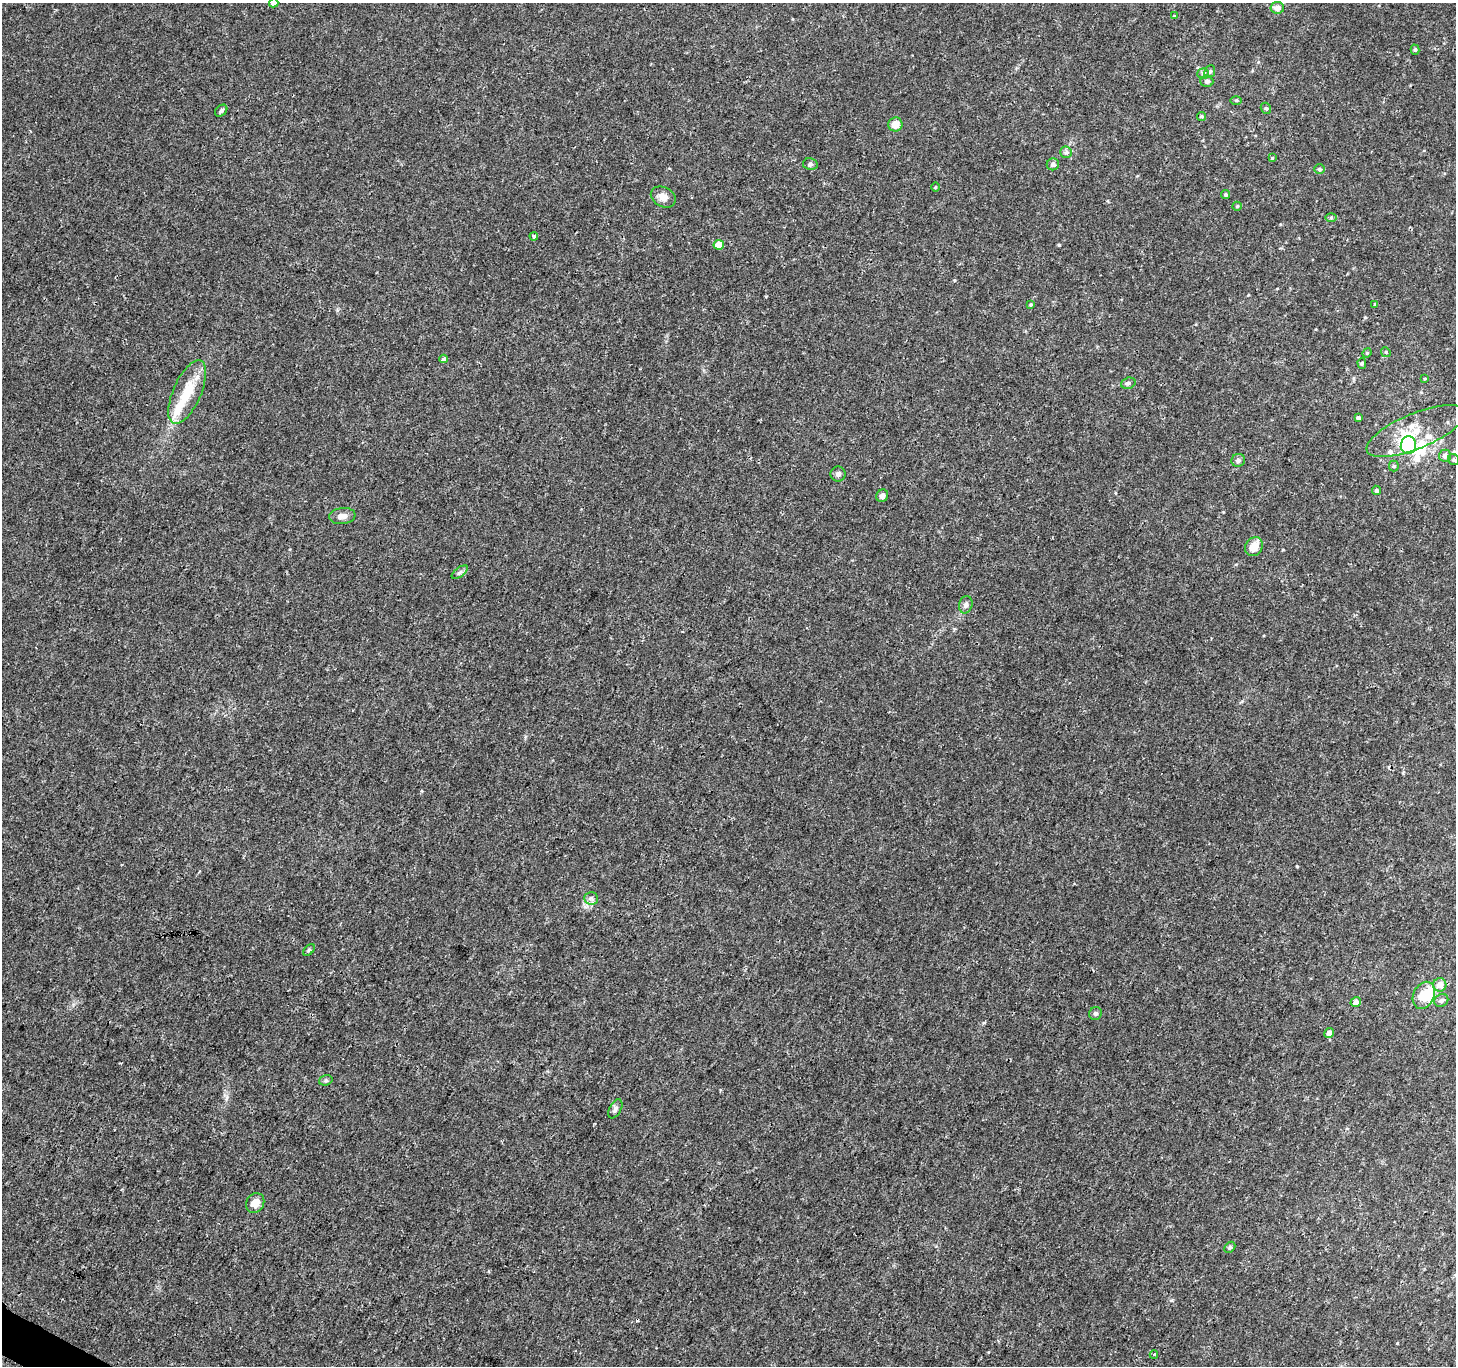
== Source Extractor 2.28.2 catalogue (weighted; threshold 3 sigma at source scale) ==
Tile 7 of 4 x 4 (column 3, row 2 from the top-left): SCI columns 2913-4366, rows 2924-4287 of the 5829 x 5913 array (HDU 1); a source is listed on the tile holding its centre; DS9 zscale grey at full resolution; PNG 1458 x 1368 px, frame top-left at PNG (2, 3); each listed source drawn as its Kron ellipse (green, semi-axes under 4 px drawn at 4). Shown black and unused: <1% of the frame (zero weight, under 3 of 4 exposures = <1% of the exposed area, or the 3 px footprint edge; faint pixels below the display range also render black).
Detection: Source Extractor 2.28.2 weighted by HDU 2 'WHT'; one run over the whole footprint, this tile lists its part. Background 0.00503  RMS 0.0022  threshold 0.0099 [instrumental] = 3 sigma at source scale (4.5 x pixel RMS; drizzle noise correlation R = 1.50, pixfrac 1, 0.0396/0.0396 arcsec/px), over >= 5 px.
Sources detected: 71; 5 inside a brighter object's white glare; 1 cosmic-ray / hot-pixel residue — neither listed nor drawn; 5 inside a brighter listed object's ellipse — not listed separately; the other 60 listed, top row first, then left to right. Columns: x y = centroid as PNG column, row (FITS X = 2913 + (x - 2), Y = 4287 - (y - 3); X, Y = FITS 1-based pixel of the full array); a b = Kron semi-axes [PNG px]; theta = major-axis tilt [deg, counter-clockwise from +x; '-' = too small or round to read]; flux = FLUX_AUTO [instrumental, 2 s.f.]
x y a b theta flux
274 3 5 4 - 0.99
1277 8 7 6 - 1.6
1174 16 4 3 - 0.22
1415 50 5 4 - 0.32
1210 72 7 5 66 0.38
1203 74 6 5 - 0.38
1207 81 6 6 - 0.62
1236 100 5 3 - 0.25
1266 108 6 5 - 0.39
221 111 7 5 42 0.56
1202 116 4 4 - 0.32
895 124 7 7 - 2.1
1066 152 6 5 - 0.48
1272 158 4 4 - 0.21
810 164 7 5 -11 0.48
1053 164 6 6 - 0.68
1319 169 5 5 - 0.33
935 187 5 3 - 0.18
1226 195 4 4 - 0.32
663 197 13 9 -27 1.6
1237 206 5 4 - 0.24
1331 218 6 4 -1 0.32
534 236 4 3 - 0.39
719 245 5 5 - 3.8
1031 304 4 3 - 0.22
1375 304 4 4 - 0.23
1386 352 5 4 - 0.26
1367 353 5 4 - 0.23
444 359 4 3 - 1.3
1362 363 5 4 - 0.28
1425 379 4 3 - 0.18
1128 383 7 5 18 0.52
187 392 34 14 66 6.9
1358 418 4 4 - 0.46
1416 431 53 18 22 7.7
1408 445 9 7 77 13
1445 456 6 6 - 1
1238 460 7 6 - 0.74
1454 460 6 5 - 0.38
1394 466 5 5 - 0.3
838 474 7 7 - 0.67
1376 490 4 4 - 0.42
882 496 6 5 - 0.85
342 516 13 8 7 1.3
1254 547 10 8 55 2.4
460 572 9 4 36 0.54
966 605 9 6 77 0.74
591 898 7 6 - 0.59
309 950 7 4 45 0.33
1440 985 7 6 - 1.9
1424 995 14 10 64 5.1
1441 1000 7 6 - 0.59
1356 1002 5 4 - 1.4
1095 1013 7 6 - 0.51
1329 1033 5 5 - 1.1
326 1080 7 5 18 0.4
615 1109 10 6 61 0.7
255 1203 10 8 60 2
1230 1247 6 4 45 0.35
1154 1354 4 3 - 0.43
Isophote crosses this tile's border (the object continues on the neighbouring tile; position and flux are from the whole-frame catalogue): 1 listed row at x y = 274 3
Unlisted compact peaks at least as high as the median listed source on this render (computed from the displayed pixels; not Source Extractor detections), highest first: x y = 1059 245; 1297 866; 1397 1343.